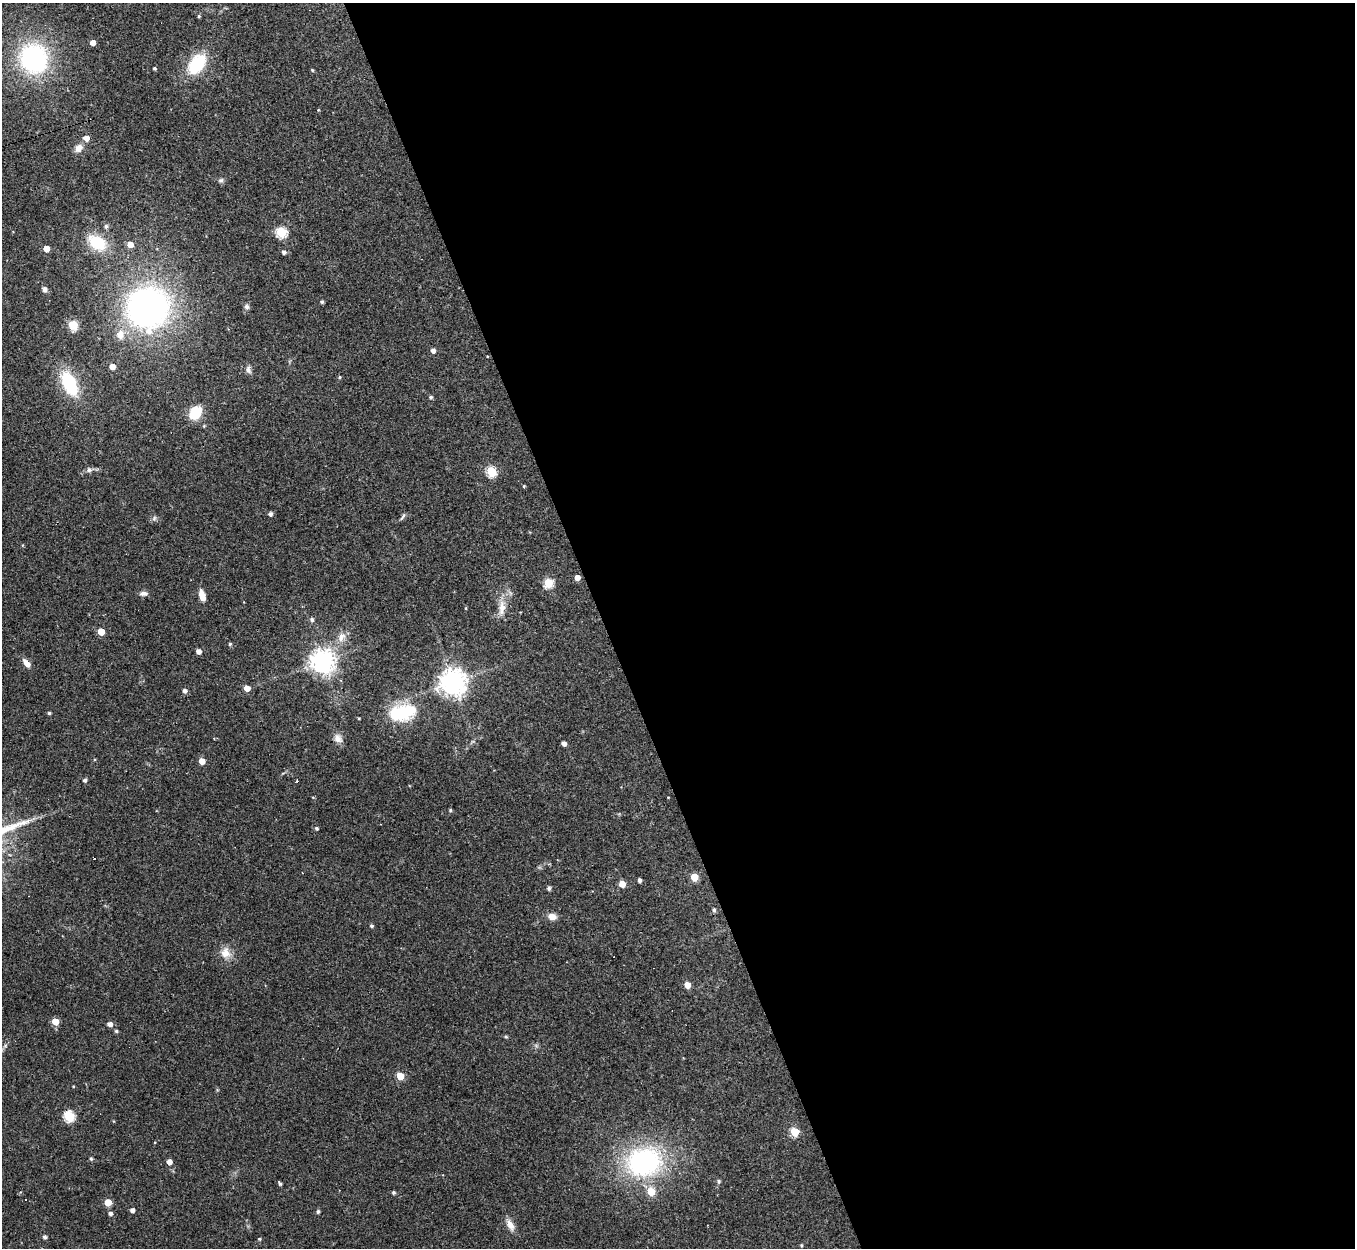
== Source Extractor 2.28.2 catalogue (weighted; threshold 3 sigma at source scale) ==
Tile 8 of 4 x 4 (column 4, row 2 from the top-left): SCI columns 4061-5413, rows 2633-3878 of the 5413 x 5393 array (HDU 1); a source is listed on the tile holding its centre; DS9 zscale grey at full resolution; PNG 1357 x 1250 px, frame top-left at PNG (2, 3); no overlay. Shown black and unused: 56% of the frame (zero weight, under 2 of 3 exposures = <1% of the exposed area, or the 3 px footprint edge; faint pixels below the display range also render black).
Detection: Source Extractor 2.28.2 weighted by HDU 2 'WHT'; one run over the whole footprint, this tile lists its part. Background 0.0562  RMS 0.0055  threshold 0.0246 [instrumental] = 3 sigma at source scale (4.5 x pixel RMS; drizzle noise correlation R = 1.50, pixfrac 1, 0.05/0.05 arcsec/px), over >= 5 px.
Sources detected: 98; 1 inside a brighter object's white glare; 1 cosmic-ray / hot-pixel residue — not listed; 1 inside a brighter listed object's ellipse — not listed separately; the other 95 listed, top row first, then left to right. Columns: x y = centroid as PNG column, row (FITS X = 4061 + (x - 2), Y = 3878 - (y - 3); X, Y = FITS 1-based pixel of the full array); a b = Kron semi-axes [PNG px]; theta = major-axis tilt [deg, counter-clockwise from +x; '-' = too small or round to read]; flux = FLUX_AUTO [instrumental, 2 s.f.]
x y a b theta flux
199 16 5 4 - 0.67
93 42 4 4 - 4.9
34 58 30 27 -70 78
197 64 19 12 53 32
154 68 4 3 - 0.87
312 70 4 4 - 0.61
318 110 5 3 - 0.41
86 138 5 5 - 4.6
79 148 12 9 51 3.8
221 180 7 5 14 1.3
106 226 6 5 - 1.4
281 232 6 5 - 45
97 242 22 15 -31 20
130 244 5 5 - 5.7
46 249 4 4 - 7.2
284 252 5 4 - 1.7
45 289 7 6 - 1.7
322 302 4 4 - 0.91
247 307 7 7 - 1.5
147 308 37 36 - 190
73 325 12 10 -80 5.6
120 335 14 11 76 5.7
433 351 5 4 - 2.7
112 367 4 4 - 6.7
248 370 11 7 -72 2.1
339 377 4 4 - 0.64
69 383 27 14 -64 31
431 397 5 5 - 1
195 413 12 9 58 18
89 470 7 6 - 1.9
491 471 5 5 - 38
524 486 3 3 - 0.74
270 514 4 4 - 1.7
403 516 12 3 55 1.1
154 518 8 6 69 1.3
577 578 4 4 - 4.6
548 583 5 5 - 26
143 593 11 6 -3 2
202 595 12 6 -73 5.3
502 608 22 10 84 6.6
312 620 5 5 - 1.5
101 632 5 4 - 12
341 637 13 9 61 4.6
230 644 4 4 - 0.75
198 651 4 4 - 2.9
322 661 8 8 - 410
27 663 11 6 -49 3.9
453 682 8 8 - 570
247 688 5 4 - 6.2
185 691 5 5 - 1.8
404 712 25 18 22 28
49 713 4 4 - 0.8
359 718 4 3 - 0.44
338 739 13 10 -34 3.4
564 743 4 4 - 2.2
202 761 5 4 - 6.7
85 780 4 4 - 1.4
297 781 4 2 - 0.47
313 797 5 3 - 0.46
668 797 4 2 - 0.34
450 810 4 3 - 0.74
316 828 5 4 - 0.99
694 877 5 5 - 16
640 880 4 3 - 1.7
622 884 5 4 - 8.8
549 888 4 4 - 1.5
714 910 5 4 - 1.1
552 917 10 7 -13 4.2
372 926 4 4 - 1.1
225 953 15 14 - 6.1
687 985 5 4 - 7.8
55 1021 5 5 - 10
110 1024 5 4 - 3.1
116 1031 5 4 - 0.86
506 1037 5 4 - 0.76
5 1046 7 4 19 0.89
400 1076 5 5 - 13
73 1086 4 3 - 0.45
69 1116 6 5 - 44
113 1121 4 3 - 0.39
795 1132 5 5 - 21
91 1159 5 4 - 0.93
169 1162 5 4 - 3.9
644 1162 46 37 5 82
719 1181 6 5 - 0.9
280 1183 5 3 - 1.2
393 1192 4 4 - 1.1
108 1202 5 5 - 10
132 1210 4 4 - 2.3
318 1212 4 4 - 1.2
110 1213 5 4 - 1.5
510 1225 16 8 -61 4.4
45 1237 4 4 - 1.5
259 1239 5 4 - 0.63
801 1245 5 3 - 0.64